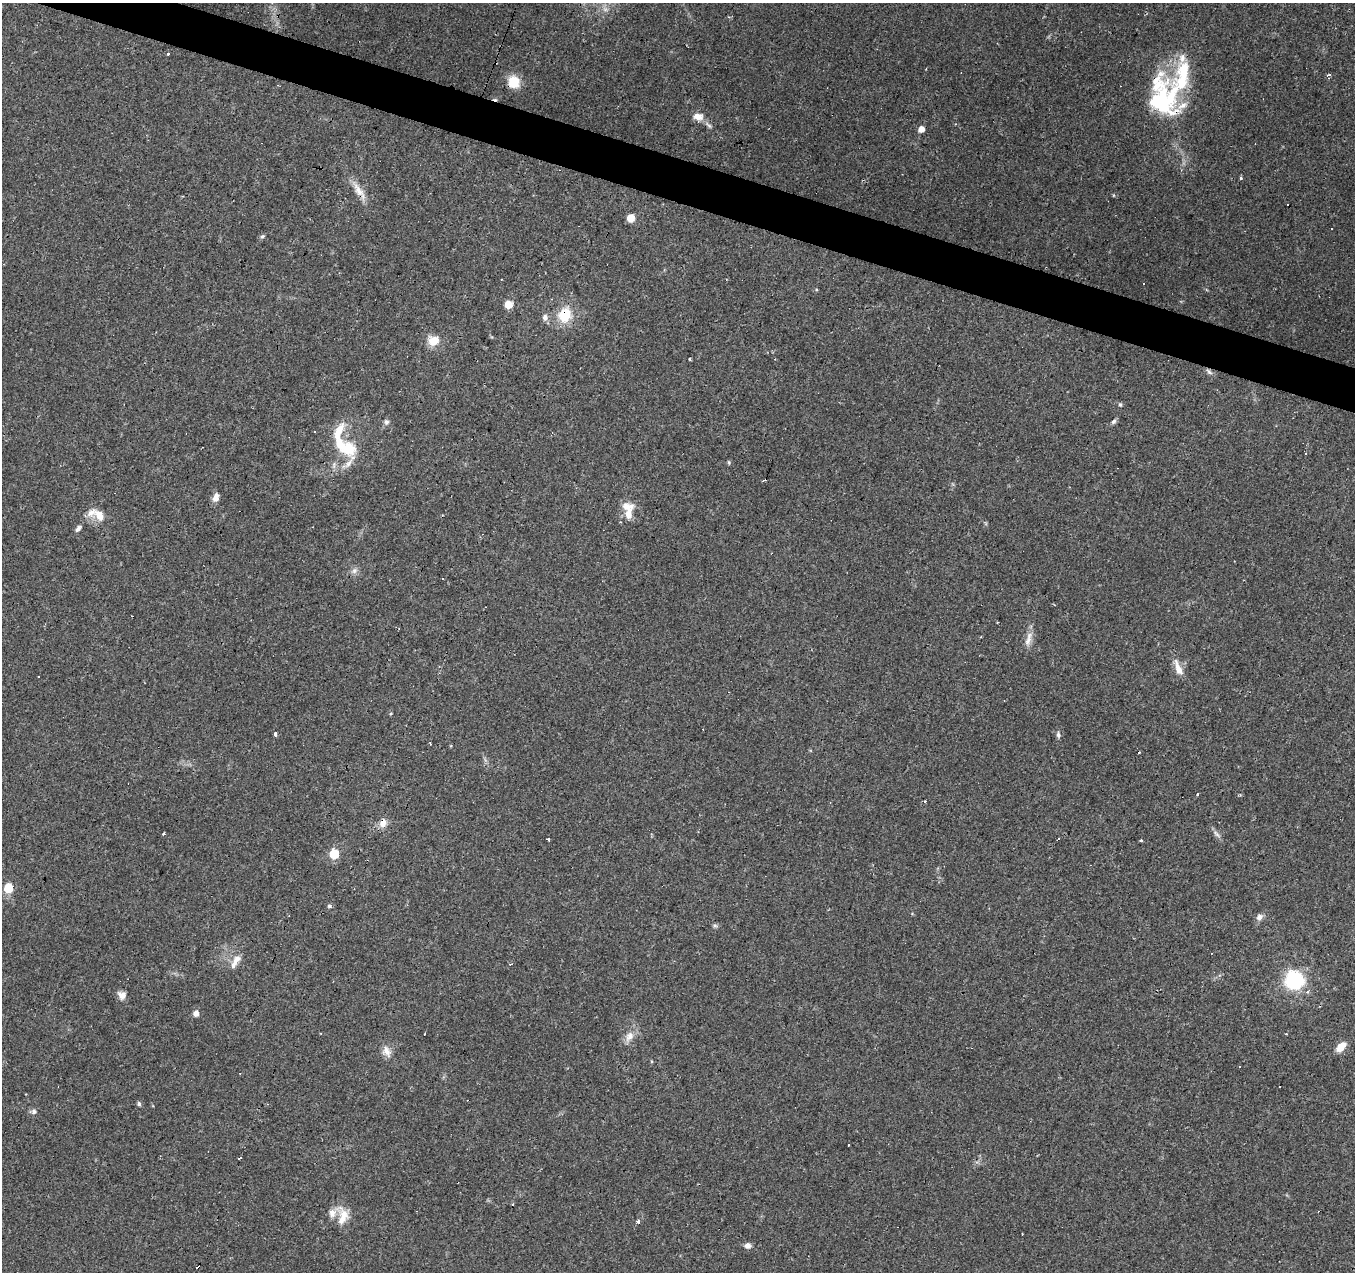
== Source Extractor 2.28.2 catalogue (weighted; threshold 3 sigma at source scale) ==
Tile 11 of 4 x 4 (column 3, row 3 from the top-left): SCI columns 2706-4058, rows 1482-2751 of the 5415 x 5566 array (HDU 1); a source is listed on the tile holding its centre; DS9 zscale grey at full resolution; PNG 1357 x 1274 px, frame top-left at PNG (2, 3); no overlay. Shown black and unused: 3% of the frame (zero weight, under 2 of 3 exposures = <1% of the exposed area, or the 3 px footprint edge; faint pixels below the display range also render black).
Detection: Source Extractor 2.28.2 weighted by HDU 2 'WHT'; one run over the whole footprint, this tile lists its part. Background 0.0886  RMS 0.0067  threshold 0.0302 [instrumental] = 3 sigma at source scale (4.5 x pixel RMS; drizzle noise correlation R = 1.50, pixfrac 1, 0.0396/0.0396 arcsec/px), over >= 5 px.
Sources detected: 93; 17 cosmic-ray / hot-pixel residue — not listed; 10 inside a brighter listed object's ellipse — not listed separately; the other 66 listed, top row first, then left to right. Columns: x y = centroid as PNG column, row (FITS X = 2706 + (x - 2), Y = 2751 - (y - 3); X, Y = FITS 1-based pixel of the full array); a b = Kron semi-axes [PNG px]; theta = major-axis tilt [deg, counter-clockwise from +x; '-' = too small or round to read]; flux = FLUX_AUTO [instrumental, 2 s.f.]
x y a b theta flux
167 53 3 3 - 4
926 69 3 2 - 0.5
1328 75 5 3 - 1
514 82 13 11 -74 13
1162 100 47 40 45 79
698 117 13 10 -10 5.9
708 125 13 5 -47 2.3
921 129 5 5 - 6.7
1241 178 3 3 - 2.1
359 190 28 8 -56 8.6
631 218 5 5 - 16
262 236 6 5 - 1.2
1143 284 3 3 - 1.8
508 305 5 5 - 18
565 315 14 13 - 19
545 317 9 7 82 2.9
434 341 12 10 16 10
689 359 3 2 - 0.75
1209 372 11 5 -43 2
1120 405 6 5 - 1
1114 421 7 5 50 1.6
386 422 7 6 - 1.9
315 432 3 2 - 0.46
348 449 22 19 -60 21
729 462 5 4 - 0.87
216 498 12 8 74 3.8
628 514 15 9 81 7.8
99 515 14 9 -54 7.8
78 528 10 5 52 2
354 571 9 7 58 2.7
442 578 3 2 - 0.7
997 622 2 2 - 0.59
1028 639 24 7 73 5.7
1178 668 23 8 -68 7.1
391 713 4 3 - 0.6
275 734 4 3 - 6.5
1058 735 9 5 -85 1.6
430 743 3 2 - 0.66
1138 753 3 2 - 1.5
1197 794 3 2 - 1.7
830 803 3 2 - 0.47
383 823 13 8 70 4.6
163 834 4 3 - 0.68
1217 834 13 5 -46 2.6
548 840 3 3 - 9.9
1141 840 3 3 - 2.9
334 854 6 5 - 27
8 888 6 5 - 25
329 906 6 5 - 1.2
1259 917 8 7 - 3.1
715 925 7 4 -2 1.3
236 961 22 7 59 6.1
1294 980 7 7 - 270
122 995 9 8 - 4.5
196 1013 5 5 - 4.1
1286 1034 3 2 - 0.54
629 1037 14 10 57 6
1341 1047 14 7 46 7.3
387 1051 18 9 -66 5.5
1240 1067 3 3 - 1.3
139 1104 4 4 - 1.7
34 1112 7 5 -90 1.8
849 1145 3 3 - 1.3
343 1214 26 12 -52 10
638 1221 3 3 - 5.6
748 1246 7 7 - 3
Overlapping masked pixels (flux is a lower limit): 5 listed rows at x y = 514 82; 1162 100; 359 190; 565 315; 383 823